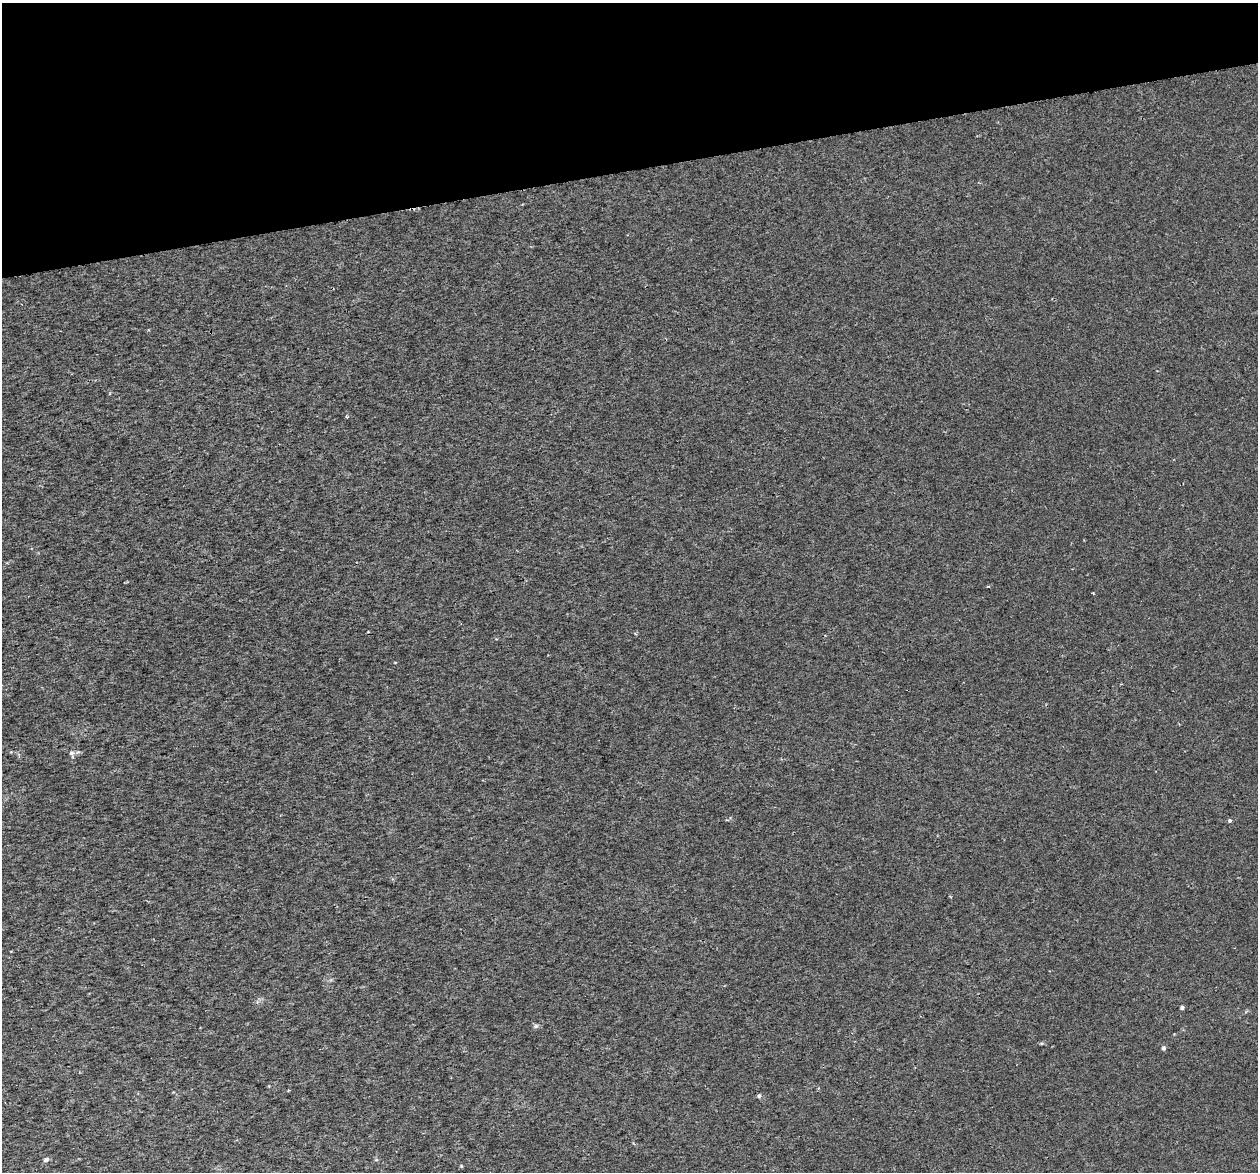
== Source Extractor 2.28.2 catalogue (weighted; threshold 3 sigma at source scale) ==
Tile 3 of 4 x 4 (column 3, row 1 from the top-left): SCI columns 2569-3824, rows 3609-4778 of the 5136 x 4831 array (HDU 1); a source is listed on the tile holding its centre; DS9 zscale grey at full resolution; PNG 1260 x 1174 px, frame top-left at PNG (2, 3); no overlay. Shown black and unused: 14% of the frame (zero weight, under 2 of 3 exposures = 3% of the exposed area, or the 3 px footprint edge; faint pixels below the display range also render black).
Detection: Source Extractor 2.28.2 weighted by HDU 2 'WHT'; one run over the whole footprint, this tile lists its part. Background 0.00261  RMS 0.0026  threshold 0.0119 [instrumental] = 3 sigma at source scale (4.5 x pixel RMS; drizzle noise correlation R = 1.50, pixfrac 1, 0.0396/0.0396 arcsec/px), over >= 5 px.
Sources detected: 10; all 10 listed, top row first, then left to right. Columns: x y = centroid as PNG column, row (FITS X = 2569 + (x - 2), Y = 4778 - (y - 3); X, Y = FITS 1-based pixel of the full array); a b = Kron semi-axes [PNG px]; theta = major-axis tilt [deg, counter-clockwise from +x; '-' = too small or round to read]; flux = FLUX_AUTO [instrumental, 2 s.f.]
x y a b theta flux
347 417 4 3 - 0.23
988 587 3 3 - 0.31
1093 593 3 2 - 0.19
71 753 7 5 19 0.57
1230 820 4 4 - 0.4
1182 1007 4 4 - 0.58
536 1026 6 5 - 0.46
1164 1048 5 4 - 0.51
759 1096 5 4 - 0.49
46 1160 5 4 - 0.83